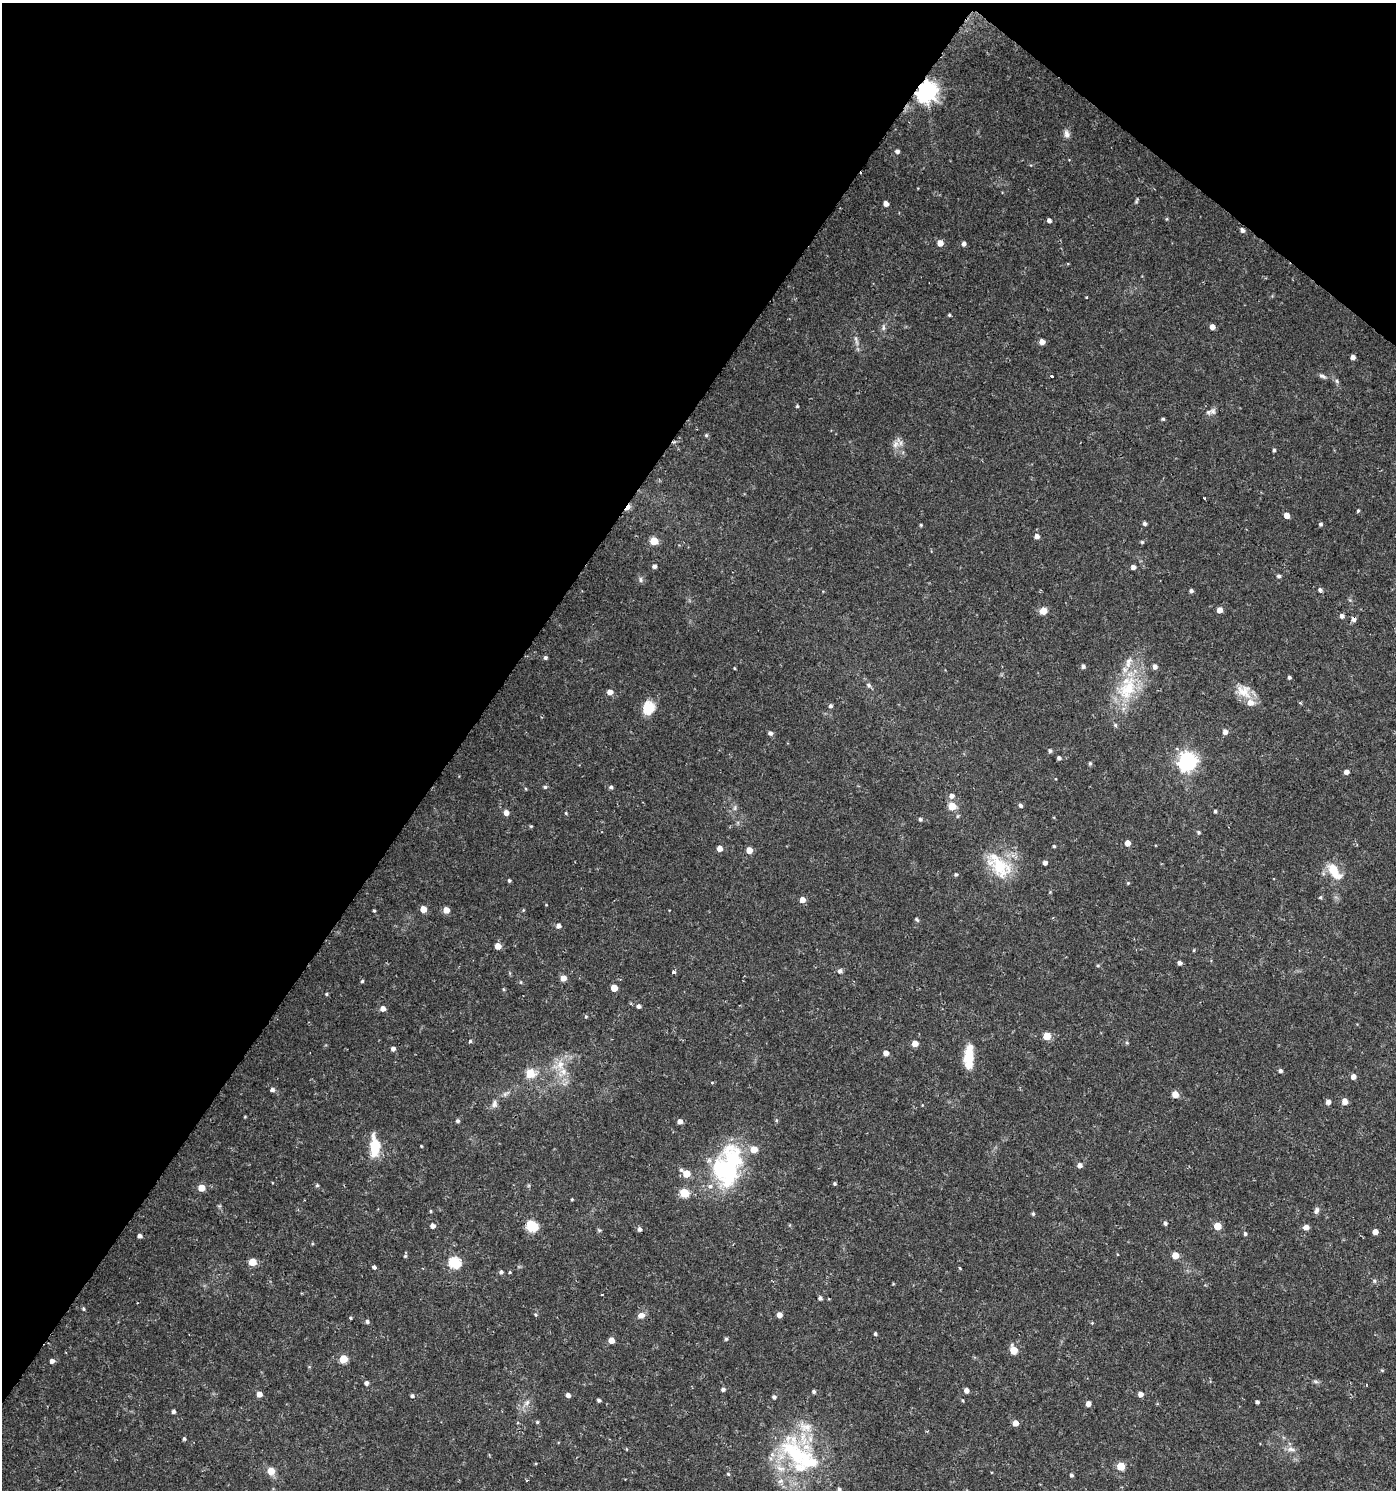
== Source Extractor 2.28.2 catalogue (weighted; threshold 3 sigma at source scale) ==
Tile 2 of 4 x 4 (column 2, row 1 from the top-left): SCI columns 1574-2967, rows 4470-5957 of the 6003 x 5958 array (HDU 1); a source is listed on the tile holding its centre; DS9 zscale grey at full resolution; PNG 1398 x 1492 px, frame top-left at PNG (2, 3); no overlay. Shown black and unused: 36% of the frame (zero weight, under 2 of 3 exposures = <1% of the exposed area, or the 3 px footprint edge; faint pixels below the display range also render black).
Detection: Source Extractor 2.28.2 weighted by HDU 2 'WHT'; one run over the whole footprint, this tile lists its part. Background 0.0253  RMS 0.004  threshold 0.018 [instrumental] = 3 sigma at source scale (4.5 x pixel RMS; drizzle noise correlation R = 1.50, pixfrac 1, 0.0396/0.0396 arcsec/px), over >= 5 px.
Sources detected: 220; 1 inside a brighter object's white glare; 3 cosmic-ray / hot-pixel residue — not listed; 11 inside a brighter listed object's ellipse — not listed separately; the other 205 listed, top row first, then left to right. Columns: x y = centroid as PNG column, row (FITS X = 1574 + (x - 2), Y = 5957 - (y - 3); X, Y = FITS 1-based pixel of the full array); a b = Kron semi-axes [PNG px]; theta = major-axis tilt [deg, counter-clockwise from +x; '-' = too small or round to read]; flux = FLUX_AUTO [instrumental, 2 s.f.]
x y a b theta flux
926 92 7 7 - 270
1067 134 12 7 -80 1.9
897 151 5 5 - 1.2
1136 201 8 3 67 0.58
886 204 4 4 - 2.4
1166 219 6 4 89 0.42
1049 220 4 4 - 1.6
1242 230 5 4 - 1.5
940 243 5 5 - 3.5
964 244 5 4 - 1.3
949 315 4 4 - 0.51
1212 327 4 4 - 2.7
883 328 7 5 -84 0.97
856 341 17 4 -75 1.7
1042 342 5 5 - 2.8
1353 357 4 4 - 1.7
1051 376 3 3 - 2.2
1322 376 11 5 -27 1.2
1337 381 6 5 - 0.78
797 406 4 4 - 0.52
1213 411 10 9 - 1.8
1163 419 4 4 - 0.65
706 435 5 4 - 0.59
896 444 12 9 64 2.7
1274 450 4 3 - 0.7
1204 498 3 3 - 0.8
628 507 8 4 50 4.9
1358 511 4 3 - 0.57
1287 515 5 4 - 3.2
1144 523 4 4 - 1.1
1320 524 4 4 - 0.79
921 525 4 3 - 0.52
1037 536 5 5 - 2
654 541 5 5 - 11
1142 542 4 4 - 0.52
654 566 5 4 - 1.2
1133 567 4 4 - 1.7
1278 576 5 5 - 0.89
641 580 7 5 -75 0.95
1320 589 5 4 - 0.95
1191 591 4 4 - 1.1
1220 610 5 4 - 3.6
1043 611 9 7 19 3.4
1342 616 5 5 - 1.4
1353 619 5 5 - 1.9
545 658 4 4 - 0.9
1083 666 5 4 - 1.2
734 668 4 3 - 0.32
1289 677 4 4 - 0.8
869 685 7 6 - 1
1128 689 40 26 57 25
1244 691 22 17 -32 6.9
610 692 5 5 - 3.1
1300 703 4 4 - 0.48
830 706 5 5 - 0.91
648 708 16 13 73 8.1
1225 732 5 5 - 2.1
770 733 5 5 - 1.4
1050 751 5 4 - 0.96
1059 758 4 4 - 1.1
1187 762 7 7 - 190
1090 763 6 4 76 0.64
1346 772 5 4 - 2
545 787 5 4 - 0.67
611 787 5 5 - 0.86
526 789 4 3 - 0.41
952 796 6 6 - 1.9
952 806 5 5 - 9.6
1020 806 6 5 - 0.88
735 808 8 4 82 0.94
1215 811 4 3 - 0.81
506 812 5 5 - 2.8
566 813 4 4 - 0.43
920 819 5 4 - 0.75
531 826 4 4 - 0.47
1198 832 5 5 - 0.65
1127 843 5 4 - 3.7
1054 846 3 3 - 0.63
720 848 5 5 - 3.1
749 850 5 4 - 5
1045 863 4 4 - 1.5
1000 867 36 24 -37 18
1334 871 27 12 -53 8.6
956 875 4 4 - 0.65
509 880 4 4 - 0.7
1128 883 5 4 - 0.44
1320 897 4 4 - 0.59
802 900 5 5 - 2.8
423 909 5 5 - 4.7
446 910 5 5 - 4.1
523 910 4 4 - 0.42
374 911 4 4 - 0.46
917 919 6 4 -50 0.62
558 926 5 5 - 1.6
498 946 5 5 - 4.6
1194 950 4 3 - 0.37
1179 963 4 4 - 1.6
1098 966 5 4 - 0.5
840 971 6 6 - 1.3
673 972 3 3 - 2.4
563 978 5 5 - 3.5
362 981 4 4 - 0.61
521 982 5 3 - 0.39
614 988 5 5 - 5.8
503 989 4 4 - 0.44
326 994 4 4 - 0.5
639 1006 5 5 - 1.3
383 1008 5 5 - 2.4
586 1016 5 4 - 0.49
1047 1036 5 5 - 10
470 1041 5 4 - 0.61
915 1043 5 4 - 4.5
1127 1043 5 5 - 0.56
393 1049 5 4 - 1.6
886 1053 4 4 - 3.2
970 1057 22 14 -66 7.1
560 1065 21 15 76 8.4
1280 1071 5 4 - 1.1
530 1073 6 5 - 13
1353 1077 5 4 - 2.4
272 1090 5 4 - 1.3
506 1093 13 4 33 1.5
1175 1094 5 5 - 5.5
1345 1101 5 5 - 3.3
1328 1102 5 4 - 2.1
494 1104 11 8 84 1.9
245 1117 3 3 - 0.37
776 1120 5 3 - 0.47
458 1121 4 4 - 0.92
680 1121 5 5 - 2.1
375 1146 21 9 -89 13
421 1146 3 3 - 0.37
1080 1165 5 5 - 1.9
727 1167 50 32 71 54
686 1173 7 5 -35 8.8
835 1184 4 4 - 0.61
317 1185 5 4 - 0.69
201 1188 5 5 - 7.7
684 1193 5 5 - 19
572 1199 3 3 - 0.44
219 1206 6 4 43 0.54
1316 1210 10 6 68 1.3
430 1211 5 3 - 0.41
1033 1214 5 4 - 0.69
1165 1223 5 4 - 0.98
433 1226 4 4 - 2.2
532 1226 6 5 - 36
1217 1226 5 5 - 9.1
1306 1227 5 5 - 2.9
640 1229 5 5 - 1.3
599 1230 6 4 -43 0.57
1375 1232 4 4 - 3.2
1245 1234 4 4 - 0.87
139 1236 4 4 - 1.4
1175 1255 5 5 - 7.1
405 1256 5 5 - 0.56
252 1262 5 5 - 8.7
454 1263 6 6 - 41
374 1267 4 3 - 2.1
959 1268 3 2 - 0.7
501 1272 5 5 - 1.1
510 1272 5 3 - 0.38
1374 1281 6 4 72 0.56
893 1284 5 3 - 0.32
820 1298 4 4 - 1.2
83 1309 5 4 - 0.59
641 1315 9 7 18 2.2
779 1315 5 4 - 2.7
350 1318 3 3 - 0.59
367 1321 5 5 - 1
1092 1323 4 4 - 0.37
875 1334 4 4 - 0.73
726 1339 5 4 - 0.69
611 1340 5 4 - 4.4
1014 1350 6 5 - 9.7
343 1359 5 5 - 11
52 1361 5 4 - 1.7
1382 1370 5 4 - 0.44
1316 1381 8 4 -9 0.82
366 1383 5 4 - 1.3
723 1389 4 4 - 1.3
966 1390 4 4 - 2.2
814 1392 4 4 - 0.9
259 1394 5 5 - 2.7
1140 1394 4 4 - 2.6
568 1395 4 4 - 1.9
412 1396 5 4 - 0.86
774 1397 5 5 - 1.1
599 1400 4 4 - 0.83
963 1400 5 3 - 0.4
1257 1402 4 3 - 0.92
527 1403 10 6 46 1.9
1088 1404 4 4 - 2.3
173 1411 4 4 - 1.2
537 1422 4 4 - 0.52
1015 1423 5 5 - 3.9
184 1439 4 4 - 0.71
626 1449 5 3 - 0.32
1291 1449 12 7 -10 2
795 1453 53 50 -7 54
1121 1466 5 5 - 13
271 1471 7 7 - 4.5
728 1474 5 4 - 0.58
1071 1475 5 4 - 0.86
839 1489 5 4 - 0.89
Overlapping masked pixels (flux is a lower limit): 3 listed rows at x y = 926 92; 628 507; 1353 619
Isophote crosses this tile's border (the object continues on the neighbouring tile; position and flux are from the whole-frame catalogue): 1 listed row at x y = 839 1489